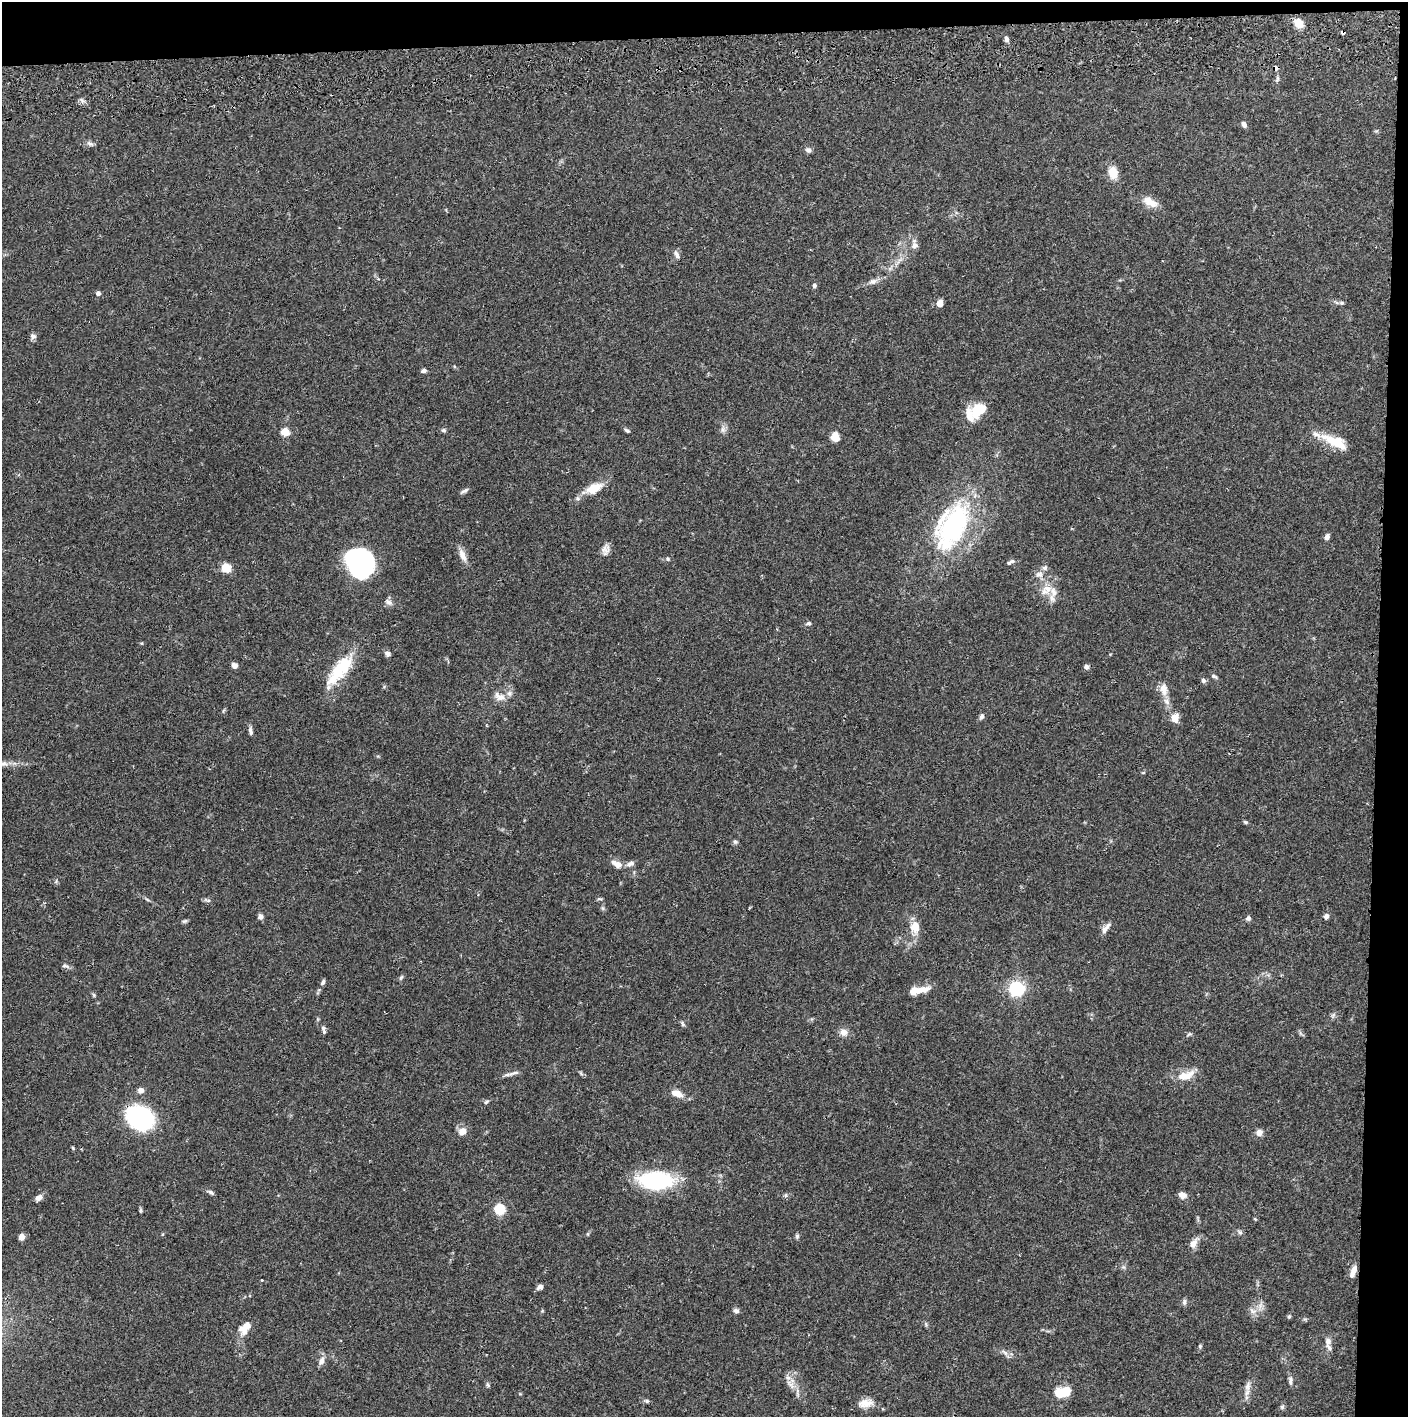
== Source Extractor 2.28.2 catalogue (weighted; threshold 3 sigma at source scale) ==
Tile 3 of 3 x 3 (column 3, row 1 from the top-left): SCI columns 2817-4222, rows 2886-4300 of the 4229 x 4358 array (HDU 1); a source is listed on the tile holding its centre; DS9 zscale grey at full resolution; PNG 1410 x 1419 px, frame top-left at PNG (2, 2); no overlay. Shown black and unused: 5% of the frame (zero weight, under 2 of 3 exposures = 3% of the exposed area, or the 3 px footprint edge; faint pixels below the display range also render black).
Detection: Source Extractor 2.28.2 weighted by HDU 2 'WHT'; one run over the whole footprint, this tile lists its part. Background 0.0678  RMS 0.0049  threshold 0.0219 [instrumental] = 3 sigma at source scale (4.5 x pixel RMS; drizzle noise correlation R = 1.50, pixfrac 1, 0.05/0.05 arcsec/px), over >= 5 px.
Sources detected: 124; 2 inside a brighter object's white glare — not listed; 7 inside a brighter listed object's ellipse — not listed separately; the other 115 listed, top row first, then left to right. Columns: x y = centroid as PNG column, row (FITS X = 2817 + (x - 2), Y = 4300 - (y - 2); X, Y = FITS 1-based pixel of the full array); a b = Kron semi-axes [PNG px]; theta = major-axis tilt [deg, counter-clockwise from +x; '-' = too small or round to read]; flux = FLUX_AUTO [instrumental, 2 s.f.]
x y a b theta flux
1298 23 10 7 -49 7.3
1343 32 4 3 - 1.6
1006 39 7 5 -75 1.3
1275 68 4 4 - 2.8
1277 78 8 4 82 0.91
1244 124 7 5 -62 1.5
90 144 11 6 -29 1.4
808 150 9 7 -33 1.3
1113 173 13 10 -81 7.1
1150 202 21 10 -29 5.6
915 245 9 8 - 2.1
676 254 11 5 -61 1.7
378 279 5 4 - 0.67
873 281 14 6 23 2.4
814 285 6 5 - 1.1
98 293 4 4 - 2.2
939 303 8 7 - 2.8
1342 303 6 5 - 0.74
33 336 8 7 - 1.6
423 371 6 4 11 1.4
979 410 20 14 42 11
723 429 8 6 -70 1.7
443 430 6 5 - 0.87
627 430 8 4 -32 0.94
285 432 5 5 - 16
835 437 9 8 - 5.4
1335 441 34 12 -25 13
594 488 24 11 24 9.4
464 491 12 4 28 1.2
952 526 60 33 63 75
1327 537 7 5 70 2
605 550 13 9 26 2.7
462 555 18 8 -67 3.8
668 559 5 5 - 0.7
1012 561 8 5 9 1.4
361 564 26 20 -70 95
226 568 8 7 - 10
1039 574 11 9 22 2.8
1046 590 18 11 42 6.4
389 602 11 7 -37 1.8
808 623 7 4 10 0.84
387 654 7 6 - 1.5
234 666 6 5 - 2.5
1086 667 5 5 - 1.7
340 670 45 16 51 22
1214 676 9 4 -30 0.95
1203 680 6 5 - 1.3
1164 689 16 9 -79 4.7
501 697 15 10 -7 4.3
224 710 6 4 70 0.59
982 717 7 5 66 1.2
1175 718 10 8 75 4.2
250 731 11 5 -79 1.6
4 764 12 7 -7 2.5
1245 822 6 4 -27 0.72
735 842 6 5 - 0.88
617 864 14 8 -29 3.7
630 864 12 6 22 1.9
599 899 7 3 0 0.66
207 900 11 4 -18 1
260 916 6 6 - 1.7
1326 916 7 6 - 1.4
1248 918 6 6 - 1.2
185 921 8 4 26 0.8
915 926 16 11 90 6.3
1106 928 17 6 52 2.7
65 966 11 4 -15 1.2
401 977 8 4 54 0.75
323 982 8 5 55 1.2
1016 989 6 6 - 140
917 990 33 7 10 6.3
94 995 6 4 -88 0.62
1333 1015 6 5 - 0.98
682 1024 8 5 -56 0.88
323 1028 6 5 - 1.1
843 1032 11 9 -51 3
514 1073 18 4 13 2
1186 1075 24 11 19 7.1
141 1090 6 6 - 2.5
677 1093 13 7 -22 5
486 1102 7 5 31 0.87
140 1118 21 16 -31 64
462 1131 10 8 48 3.9
1259 1133 8 7 - 2.7
73 1148 4 3 - 0.49
656 1181 30 15 -2 53
211 1192 10 4 -34 1.1
1182 1195 8 6 -18 3.1
38 1198 10 6 28 2.2
500 1209 5 5 - 35
140 1210 6 4 89 0.68
1240 1232 7 5 -43 1
797 1236 7 5 89 0.89
21 1237 4 4 - 7.4
1193 1243 15 8 53 3.6
1353 1271 13 6 70 3.9
262 1280 4 2 - 0.28
540 1287 6 5 - 1.9
1184 1302 8 5 83 1.2
736 1311 7 6 - 1.3
1253 1311 11 6 -19 2.2
1289 1316 5 5 - 0.67
245 1328 18 11 47 5.8
1328 1341 11 7 80 2.4
1200 1346 6 5 - 0.7
1005 1353 10 6 -42 1.8
321 1361 11 7 69 2.5
1290 1381 12 5 89 1.6
488 1385 7 4 -61 0.79
791 1385 18 6 -46 3.6
1247 1386 13 7 79 2.8
1061 1393 15 10 -4 9.9
646 1401 7 5 -2 0.9
866 1403 20 10 7 4.7
1282 1407 6 5 - 0.9
Overlapping masked pixels (flux is a lower limit): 3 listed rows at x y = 1343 32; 1275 68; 140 1118
Isophote crosses this tile's border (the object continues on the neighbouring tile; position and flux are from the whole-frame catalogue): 1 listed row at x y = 4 764